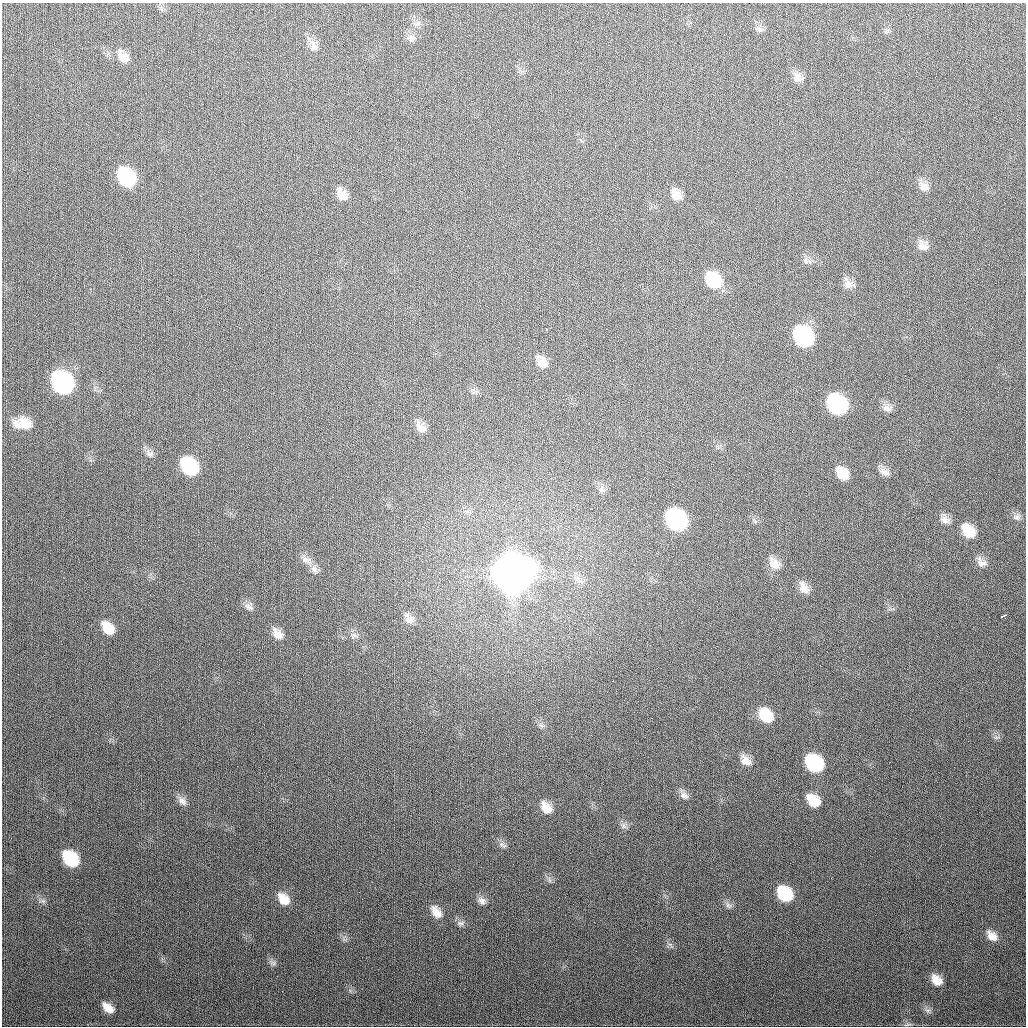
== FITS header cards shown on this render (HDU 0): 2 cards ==
NAXIS1  =                 1024
NAXIS2  =                 1024

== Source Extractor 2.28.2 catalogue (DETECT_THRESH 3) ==
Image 1024 x 1024 px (HDU 0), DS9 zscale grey, 1 PNG px = 1 image px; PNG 1028 x 1028 px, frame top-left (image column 1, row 1024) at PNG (2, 3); no overlay
Background 307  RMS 12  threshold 35.7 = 3 sigma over >= 5 px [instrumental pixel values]
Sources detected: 68; all 68 listed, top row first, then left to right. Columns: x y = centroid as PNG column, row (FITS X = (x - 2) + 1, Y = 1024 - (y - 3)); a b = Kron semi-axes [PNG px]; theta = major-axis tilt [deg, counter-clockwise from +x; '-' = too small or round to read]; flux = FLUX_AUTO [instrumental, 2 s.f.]
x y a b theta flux
417 24 9 5 18 2.3e+03
759 29 9 6 -26 2.5e+03
411 38 12 8 -18 3.8e+03
314 46 15 10 -65 5.7e+03
123 57 19 11 -50 8.9e+03
797 78 14 11 -54 6.0e+03
498 129 2 2 - 1.9e+03
126 177 16 11 -54 7.8e+04
924 186 15 10 -27 5.9e+03
342 194 15 9 -56 7.8e+03
676 195 15 10 -58 8.2e+03
923 246 15 11 -41 6.6e+03
806 261 10 7 -69 3.0e+03
713 280 17 13 -50 3.3e+04
848 284 16 9 -56 5.9e+03
546 330 3 3 - 2.7e+03
803 336 15 12 -51 1.3e+05
542 363 14 12 -52 8.0e+03
62 382 16 12 -52 2.3e+05
837 404 15 12 -49 1.2e+05
887 408 13 8 -5 4.5e+03
23 423 18 11 -3 1.4e+04
421 427 16 9 -50 6.6e+03
149 453 12 9 -27 3.4e+03
189 466 15 11 -52 6.5e+04
884 472 15 9 -23 5.1e+03
842 473 13 10 -48 1.3e+04
601 489 10 9 - 3.4e+03
1017 517 9 7 0 2.8e+03
676 520 16 12 -50 1.7e+05
945 520 14 9 -19 5.5e+03
968 531 15 11 -49 1.8e+04
306 560 14 8 -14 5.3e+03
981 562 15 9 -47 5.4e+03
774 564 17 12 -48 8.6e+03
314 569 11 9 -68 4.1e+03
511 574 17 14 -50 3.6e+06
580 581 9 4 -36 2.5e+03
804 588 16 10 -56 7.5e+03
249 607 15 7 -31 3.7e+03
1003 616 6 2 27 2.9e+03
410 620 13 11 10 6.4e+03
108 628 13 9 -49 1.4e+04
277 634 16 10 -49 7.3e+03
354 636 10 6 27 2.9e+03
766 715 16 12 -48 2.3e+04
542 726 9 5 -31 2.2e+03
746 760 15 10 -47 7.0e+03
814 763 15 11 -45 7.3e+04
684 796 12 9 -33 4.2e+03
813 800 13 9 -44 1.5e+04
182 801 13 9 -43 4.5e+03
546 807 16 10 -49 1.0e+04
624 826 9 7 -53 3.0e+03
502 845 13 6 -28 2.8e+03
70 859 14 10 -48 4.7e+04
785 894 15 11 -44 3.8e+04
283 899 16 11 -49 1.1e+04
43 901 7 5 -43 2.1e+03
482 901 11 8 -32 3.7e+03
728 905 11 7 -42 3.1e+03
436 912 14 8 -56 7.5e+03
461 923 9 7 0 2.4e+03
992 936 16 11 -43 8.0e+03
273 963 8 6 -45 2.4e+03
936 980 12 9 -49 9.4e+03
108 1008 12 7 -41 8.2e+03
908 1024 12 3 13 1.4e+03